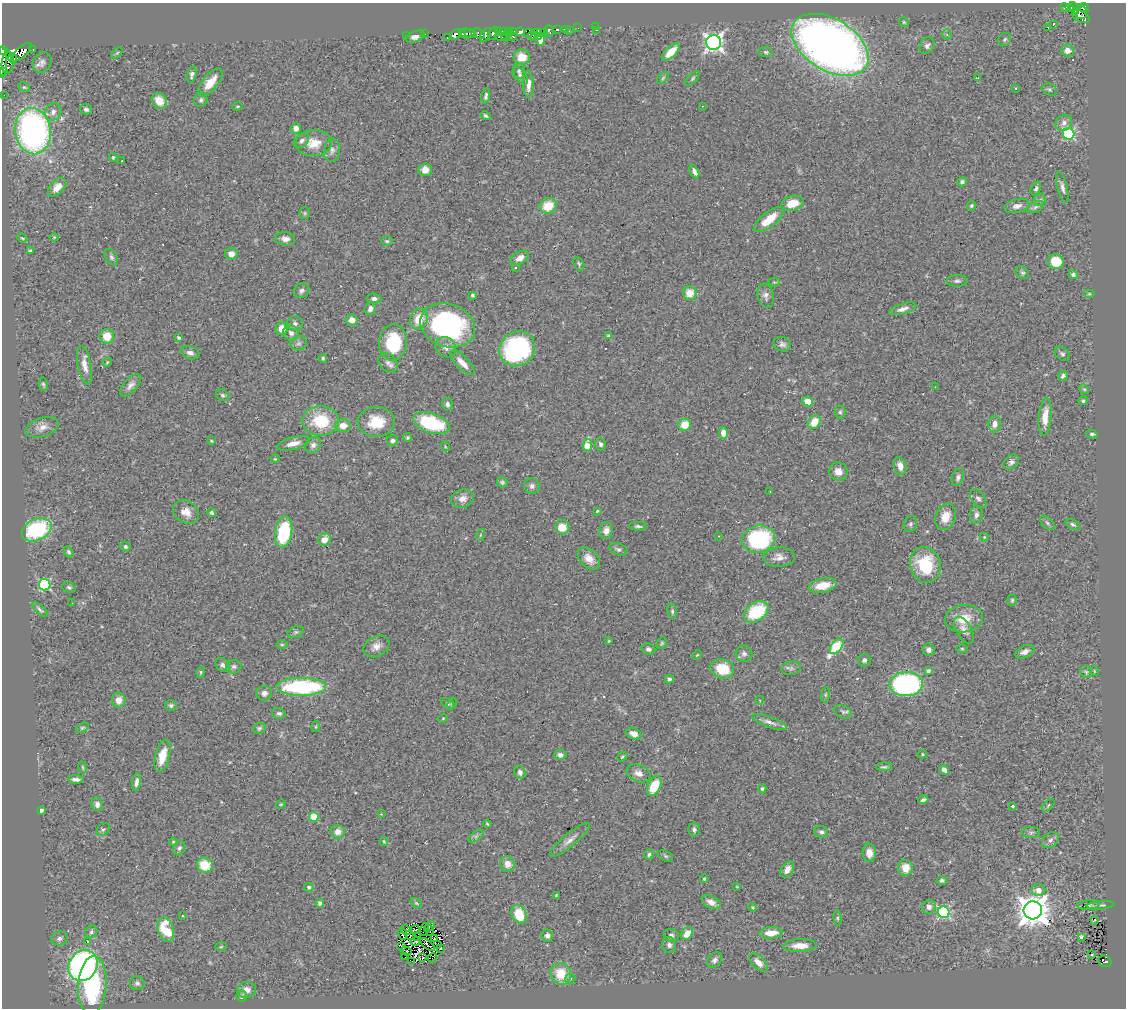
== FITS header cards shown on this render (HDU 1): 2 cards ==
NAXIS1  =                 1124
NAXIS2  =                 1006

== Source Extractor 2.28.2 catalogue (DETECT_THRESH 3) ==
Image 1124 x 1006 px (HDU 1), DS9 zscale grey, 1 PNG px = 1 image px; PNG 1128 x 1010 px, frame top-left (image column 1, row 1006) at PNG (2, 3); each listed source drawn as its Kron ellipse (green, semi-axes under 4 px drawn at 4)
Background 0.53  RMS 0.052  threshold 0.156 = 3 sigma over >= 5 px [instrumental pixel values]
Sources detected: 367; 7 with non-positive FLUX_AUTO (blend fragments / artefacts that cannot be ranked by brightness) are neither listed nor drawn; the other 360 listed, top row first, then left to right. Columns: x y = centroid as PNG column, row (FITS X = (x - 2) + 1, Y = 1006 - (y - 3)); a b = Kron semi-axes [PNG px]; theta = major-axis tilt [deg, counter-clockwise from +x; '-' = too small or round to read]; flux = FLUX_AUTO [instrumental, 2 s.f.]
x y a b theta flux
1064 7 4 4 - 27
1070 7 4 3 - 23
1074 8 6 3 -69 59
1084 8 5 4 - 120
1081 12 7 6 - 160
1081 16 9 5 -28 100
904 22 5 4 - 4.3
1053 25 2 2 - 790
596 27 2 2 - 3.6
1048 27 3 2 - 13
578 28 2 2 - 2.1
557 30 4 3 - 14
565 30 4 3 - 26
596 30 2 2 - 2.3
499 31 4 2 - 21
504 31 4 3 - 39
514 31 4 3 - 41
549 31 6 3 -72 2.2
569 31 3 2 - 5.6
508 32 5 3 - 27
520 32 4 4 - 8.7
537 32 3 2 - 33
541 32 4 3 - 0.92
544 32 3 2 - 1.7
470 33 6 3 -21 31
493 33 7 4 66 12
528 33 5 2 - 6.8
425 34 2 2 - 6.7
455 34 6 4 48 110
463 34 3 3 - 51
466 34 6 5 - 110
479 34 6 4 -33 0.62
406 35 3 2 - 6.4
486 35 7 4 58 88
947 35 5 4 - 7.8
512 36 5 2 - 17
532 36 4 3 - 26
415 37 10 5 20 17
447 37 3 2 - 5.7
501 37 6 3 -14 15
505 37 4 2 - 6.2
538 37 3 3 - 17
1005 39 7 6 - 7.7
541 40 6 4 82 28
714 42 7 7 - 1400
830 45 42 25 -31 3600
927 46 9 7 59 13
32 49 3 2 - 7.2
1067 50 6 6 - 25
3 51 4 3 - 68
22 52 12 5 41 360
671 52 11 5 44 64
766 52 7 5 -2 7.4
117 53 6 4 45 4.5
522 57 8 7 - 54
13 58 5 3 - 130
2 62 16 3 90 270
42 62 11 9 58 17
8 63 11 6 83 3
519 71 8 6 81 9
3 72 3 2 - 440
192 75 8 4 74 11
521 76 10 5 -56 12
663 78 7 4 46 5.7
693 78 9 4 46 6
977 78 3 2 - 3
210 82 17 7 51 67
528 84 13 5 -88 30
24 87 6 4 -29 4.7
1015 88 3 2 - 5.2
1049 90 7 5 -25 6.7
4 95 2 2 - 3.3
486 96 7 3 80 8.1
201 100 7 6 - 9.8
159 101 8 7 - 58
237 106 5 2 - 3
702 106 3 2 - 13
86 109 6 5 - 8.7
53 112 9 7 55 17
486 116 5 3 - 7
1064 123 9 7 44 18
296 128 5 5 - 14
33 131 23 18 -82 1100
1069 134 6 5 - 380
302 141 8 6 45 12
314 143 18 13 2 58
332 150 11 8 82 16
113 157 4 3 - 4.7
122 161 3 2 - 3.5
425 170 6 6 - 27
694 172 7 4 -65 13
962 182 5 4 - 9.1
57 187 11 6 46 33
1036 188 7 5 66 7.6
1062 188 15 5 -76 15
1040 200 6 5 - 7.7
792 203 11 7 14 62
548 206 9 7 29 79
971 206 5 4 - 5.3
1017 206 13 7 13 19
1035 207 8 5 28 10
305 213 6 5 - 5.3
769 219 18 7 39 72
54 237 4 4 - 3.2
22 238 5 3 - 3.6
285 239 10 6 -6 19
387 241 6 4 -2 5.4
30 251 4 3 - 5.8
231 254 6 6 - 24
111 257 9 5 -58 9
520 258 10 6 29 29
1056 262 8 7 - 78
579 264 7 5 -65 6.2
515 268 3 2 - 8.1
1022 273 7 5 -33 7.3
1073 275 5 4 - 9.6
957 281 10 5 0 9.4
774 282 6 4 -10 4
301 291 8 7 - 12
690 293 7 6 - 53
1089 294 6 4 0 4.4
472 295 4 3 - 6.1
766 296 12 8 -78 16
374 299 7 5 -7 11
370 309 6 5 - 16
903 309 14 5 17 18
419 319 11 8 68 74
352 320 6 5 - 26
295 324 8 7 - 12
448 325 28 21 -19 660
282 328 6 6 - 39
291 333 8 7 - 18
107 336 7 7 - 53
608 336 4 4 - 4.7
179 337 4 3 - 8.6
299 343 8 7 - 10
393 343 18 14 87 200
782 344 9 7 -16 13
446 347 11 9 -43 22
517 349 19 16 36 550
190 353 9 6 -18 15
1062 354 8 6 -43 9.1
323 358 4 4 - 5.4
107 362 5 4 - 3.7
388 363 11 8 -44 16
462 363 16 6 -46 40
84 365 19 6 -79 32
1063 376 5 4 - 12
43 384 6 4 -78 5.2
130 385 14 6 48 18
935 387 2 2 - 2
1084 389 5 4 - 4.7
222 395 7 5 -33 7
808 401 5 5 - 54
1083 401 4 4 - 6.1
447 404 6 5 - 10
840 412 6 5 - 7.2
1045 417 19 6 85 53
321 421 18 15 1 150
376 422 19 15 0 99
814 422 7 6 - 61
431 423 19 10 -19 240
995 424 8 6 81 22
685 425 6 6 - 65
343 426 8 6 3 38
42 427 17 9 16 26
723 433 6 4 -90 32
1092 434 6 4 -8 6.7
407 438 5 4 - 5.4
211 441 4 3 - 3.2
393 441 6 5 - 9.6
293 443 17 6 14 29
600 444 6 5 - 8.2
313 445 9 7 46 14
587 445 6 4 85 79
445 446 5 3 - 2.9
275 459 4 3 - 3.4
1011 462 8 6 40 13
900 466 9 6 -72 25
838 471 9 9 - 27
958 477 9 6 72 11
502 482 5 5 - 6.3
532 486 8 7 - 12
770 491 2 2 - 2.1
462 499 12 9 14 24
978 499 10 6 -52 10
597 511 4 3 - 3.4
186 512 14 11 -32 36
211 513 4 4 - 7.1
976 515 9 6 81 15
945 517 13 10 70 47
1047 523 9 5 -46 7.4
910 524 8 6 70 8.9
1073 524 8 4 -31 7.4
638 526 9 4 -3 7.9
562 527 7 7 - 52
37 530 16 10 27 320
606 531 8 6 80 19
284 532 16 8 80 270
480 535 6 4 71 4.9
719 536 3 2 - 4
984 537 4 4 - 2.8
324 539 7 6 - 29
759 539 16 13 15 330
125 547 5 4 - 7.2
618 549 9 5 -19 9.8
69 552 6 4 -57 7.1
779 557 16 10 3 26
589 559 13 8 -45 34
925 565 18 15 -74 180
45 584 6 6 - 380
823 585 14 7 13 50
69 587 7 5 -19 7.1
1012 600 5 4 - 5.3
72 603 2 2 - 1.9
40 610 10 4 -42 8.3
672 611 7 5 -81 7.6
756 612 13 9 35 200
964 619 19 13 5 73
964 630 15 7 -60 23
296 632 8 5 25 7.9
609 641 3 3 - 3.3
662 643 6 5 - 4.7
282 645 6 4 1 5
376 646 14 10 31 27
836 646 9 5 51 270
962 648 5 3 - 4.1
648 649 7 5 -20 8.9
929 650 6 6 - 12
1025 652 10 6 25 17
744 654 8 8 - 12
697 655 5 3 - 3.4
864 660 6 6 - 11
223 665 8 6 -43 11
234 667 7 6 - 9.8
791 668 10 6 13 11
722 669 12 9 -18 100
928 671 4 3 - 7
1094 671 5 3 - 2.6
201 672 6 4 75 4.5
1086 672 6 5 - 7
669 679 4 4 - 8.1
906 684 17 12 2 610
301 687 25 9 0 430
264 693 8 7 - 17
826 695 7 4 82 5.5
119 700 7 6 - 29
760 700 4 4 - 3.5
447 703 7 5 -30 6.1
452 703 6 4 63 4.6
171 705 6 5 - 8.4
843 712 9 6 -25 8.6
279 713 7 5 -12 10
443 718 5 3 - 2.9
769 722 18 5 -20 18
316 726 5 4 - 4.1
82 728 7 4 29 5.5
259 728 7 5 21 7.3
634 734 8 5 -24 21
922 754 5 4 - 4.4
560 755 6 5 - 13
162 756 17 7 75 62
622 757 5 3 - 4.1
83 767 6 3 -81 3.7
884 767 8 3 1 7
944 770 5 4 - 15
520 772 7 5 -61 11
639 773 12 8 -21 24
76 779 8 3 -5 12
136 782 9 4 80 16
654 786 10 6 63 110
762 789 4 3 - 5.2
923 800 5 3 - 11
97 804 7 5 -80 15
281 804 5 3 - 3.6
1048 805 7 3 45 4
1012 806 3 3 - 10
41 810 4 3 - 6.6
381 814 3 3 - 2.6
314 817 5 5 - 120
487 824 4 3 - 3.7
103 829 7 5 43 7.7
694 829 7 6 - 9.2
338 832 7 7 - 25
821 832 7 6 - 9.3
1031 833 9 5 1 7.5
476 836 8 4 37 8.1
570 840 25 6 39 25
1050 840 9 7 41 13
384 841 5 3 - 3.7
173 842 4 4 - 4.4
179 848 7 5 68 10
869 853 9 6 -87 28
649 854 5 4 - 7.4
665 856 8 5 -27 6.4
508 864 8 7 - 28
205 865 8 7 - 85
905 868 8 7 - 45
787 869 9 5 57 23
704 879 4 3 - 4.2
942 880 5 4 - 6.9
309 887 4 4 - 9.3
737 887 4 2 - 2.3
1038 890 7 6 - 29
556 895 4 3 - 3.6
711 902 10 6 -28 21
320 903 4 4 - 9.2
416 903 6 4 -36 4.5
1089 905 11 4 6 6.7
1101 905 14 3 4 9.5
753 907 4 4 - 4.7
929 907 7 7 - 15
1033 910 9 9 - 5600
944 912 6 5 - 500
519 914 9 7 -64 98
182 916 3 2 - 5.3
838 918 7 4 -82 4.6
1094 920 4 3 - 2.7
430 926 5 2 - 3.2
415 929 4 2 - 3.7
424 929 6 2 75 0.85
166 930 12 7 -71 130
406 930 6 3 -30 6.4
429 930 6 2 -63 2.3
91 932 6 5 - 7.7
771 933 11 6 4 46
402 934 6 2 -67 2.6
687 934 7 5 50 41
410 935 5 3 - 4
671 935 7 6 - 11
417 936 4 2 - 2.9
547 936 6 5 - 14
1082 937 3 3 - 26
59 938 8 7 - 11
434 938 3 2 - 2.6
415 941 5 3 - 5.2
87 942 3 2 - 31
427 944 8 2 -41 6.4
438 944 4 2 - 2.3
669 945 8 7 - 13
800 946 17 6 2 42
221 947 6 4 4 3.9
401 947 3 2 - 2.9
441 948 2 2 - 4.5
406 951 5 2 - 1.3
1091 954 3 3 - 4.5
405 957 3 2 - 10
423 958 4 2 - 2.2
432 958 5 2 - 17
715 960 9 6 54 13
412 961 2 2 - 6.8
1105 961 6 5 - 61
758 962 11 6 -45 32
83 966 16 14 53 940
561 974 11 10 - 90
570 979 5 5 - 6.2
137 983 7 7 - 10
92 985 29 14 86 420
246 990 9 8 - 22
242 996 5 5 - 8.1
At the frame edge (FLAGS 8, measured only in part): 3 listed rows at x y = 3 51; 2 62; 3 72
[7 non-positive-flux detections neither listed nor drawn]